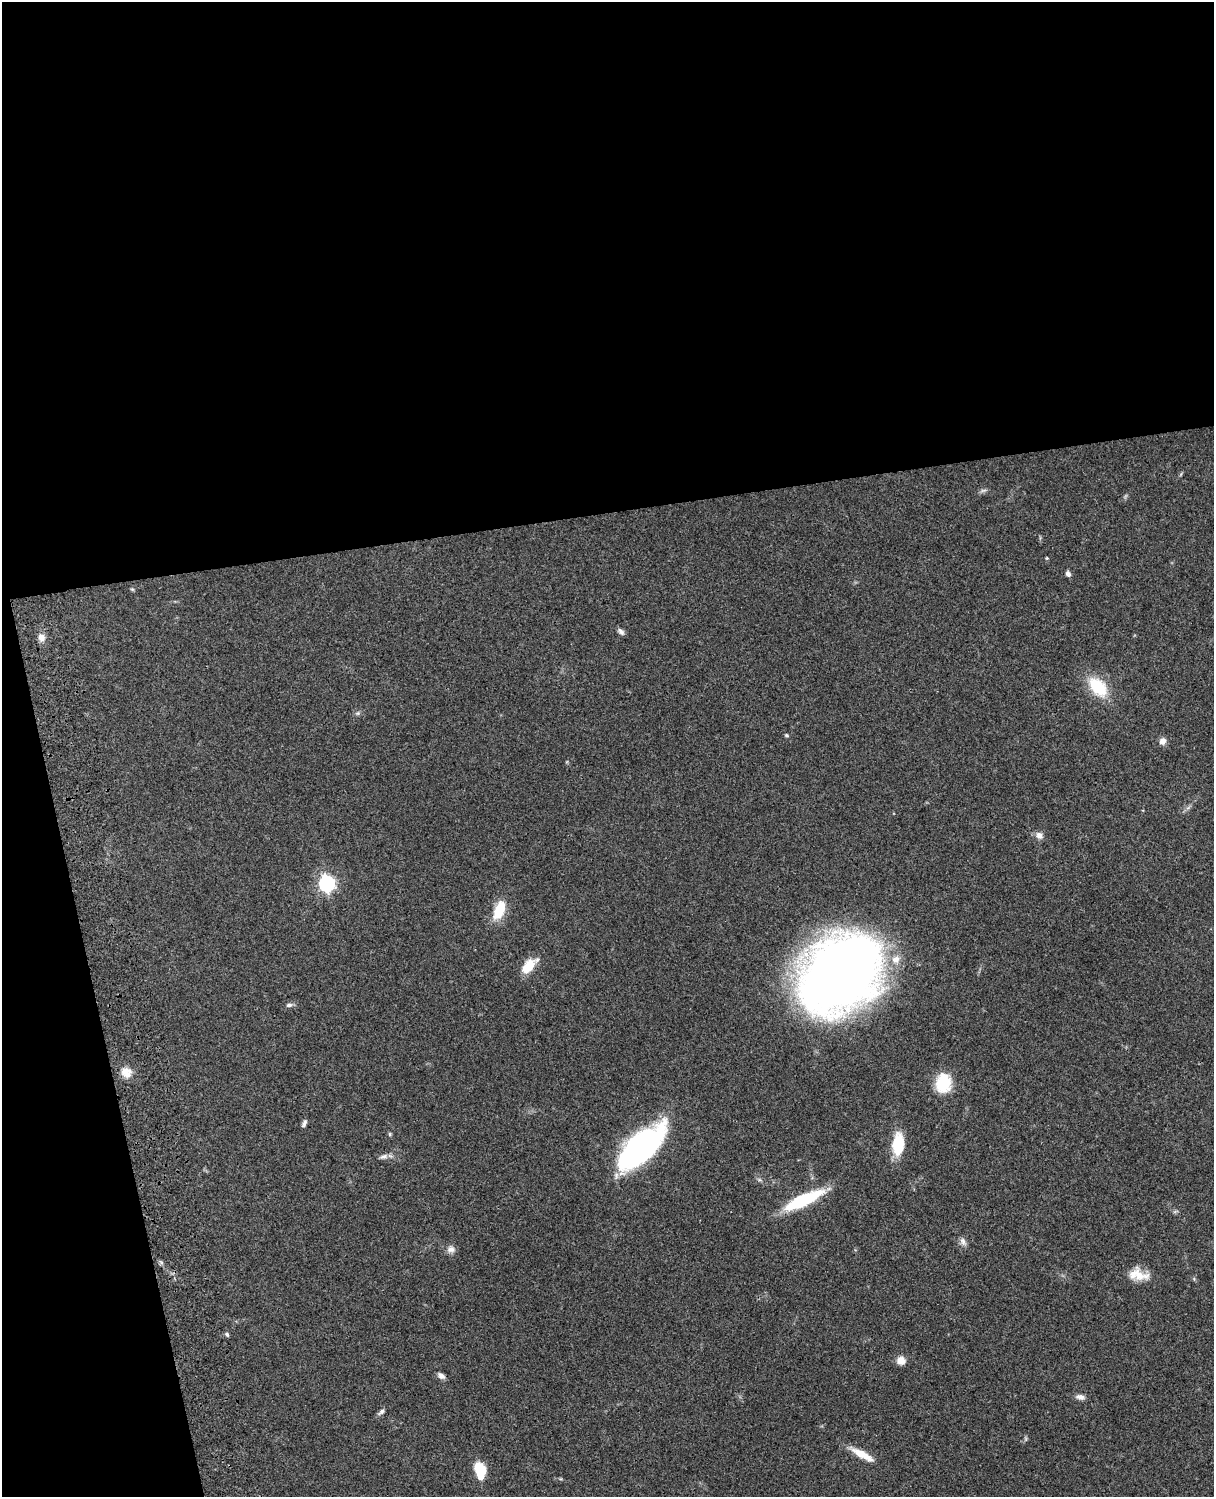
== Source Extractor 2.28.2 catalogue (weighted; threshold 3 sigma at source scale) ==
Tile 1 of 4 x 3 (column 1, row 1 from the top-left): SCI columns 121-1332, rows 3268-4762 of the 5086 x 4926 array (HDU 1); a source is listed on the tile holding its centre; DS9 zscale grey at full resolution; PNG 1216 x 1499 px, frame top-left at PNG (2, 2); no overlay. Shown black and unused: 39% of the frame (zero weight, under 3 of 4 exposures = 6% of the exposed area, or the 3 px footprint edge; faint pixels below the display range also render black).
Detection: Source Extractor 2.28.2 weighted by HDU 2 'WHT'; one run over the whole footprint, this tile lists its part. Background 0.0877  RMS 0.0061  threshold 0.0274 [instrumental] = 3 sigma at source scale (4.5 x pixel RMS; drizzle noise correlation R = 1.50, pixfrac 1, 0.05/0.05 arcsec/px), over >= 5 px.
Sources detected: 36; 1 inside a brighter object's white glare — not listed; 1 inside a brighter listed object's ellipse — not listed separately; the other 34 listed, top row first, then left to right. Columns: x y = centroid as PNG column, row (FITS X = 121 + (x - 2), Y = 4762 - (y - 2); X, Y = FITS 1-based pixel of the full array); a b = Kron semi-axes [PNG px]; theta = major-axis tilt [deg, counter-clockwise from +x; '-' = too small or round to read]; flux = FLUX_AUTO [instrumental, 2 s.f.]
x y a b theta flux
983 490 9 4 9 1.4
1047 558 4 3 - 0.65
1068 574 6 5 - 2.2
132 589 6 4 -18 0.66
621 632 10 6 -44 2
41 637 10 9 - 3.6
1098 687 26 15 -49 24
358 713 7 5 12 1.2
786 735 5 4 - 0.84
1163 741 8 7 - 3.3
1039 835 9 8 - 3.5
327 884 7 6 - 180
499 910 18 9 67 19
529 966 19 10 46 13
840 974 81 62 41 520
289 1005 7 5 4 1.7
126 1072 15 13 -24 6.2
943 1083 22 17 85 19
304 1123 10 5 67 1.7
390 1134 6 4 -89 0.77
898 1144 19 10 86 27
641 1147 47 20 43 170
383 1157 13 6 16 2.5
803 1200 38 10 25 43
963 1242 11 7 -60 2.6
451 1249 11 9 1 3
1139 1275 26 13 -8 11
227 1334 6 4 -68 0.99
901 1361 10 9 - 5
441 1376 10 6 -34 2.3
1080 1397 12 6 -9 2.7
381 1412 11 5 40 1.7
862 1454 32 8 -29 10
482 1470 17 10 -43 15